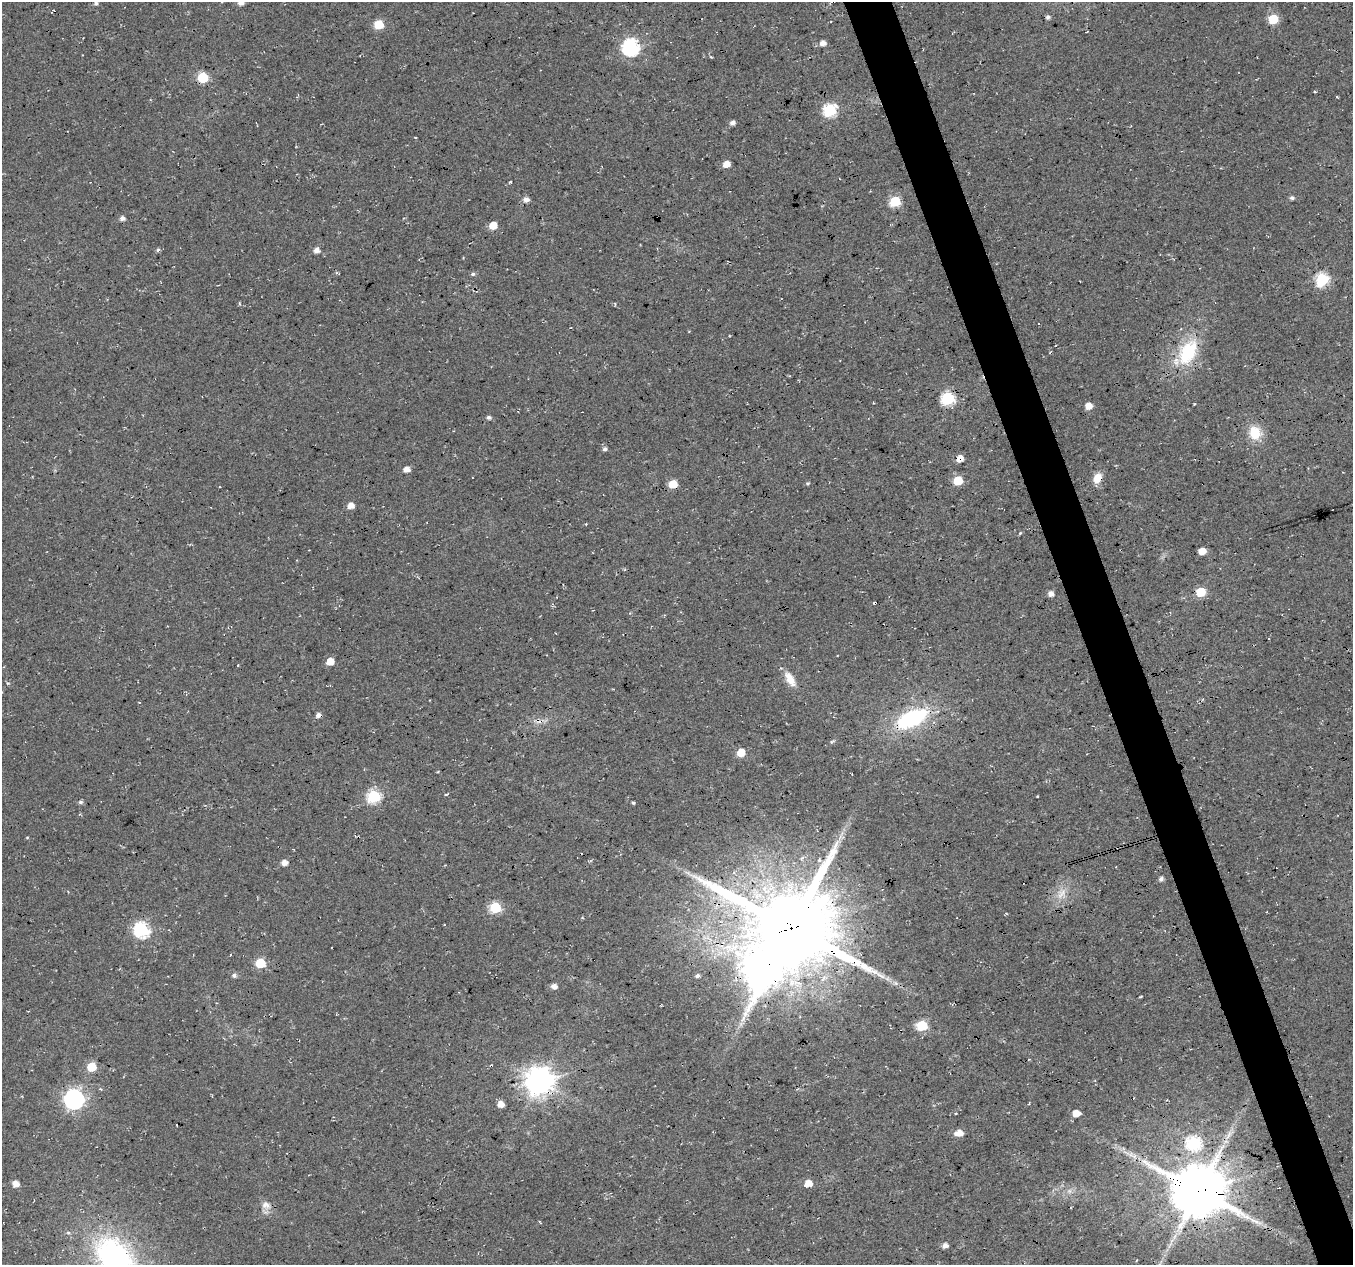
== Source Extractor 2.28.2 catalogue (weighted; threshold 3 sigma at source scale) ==
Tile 6 of 4 x 4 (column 2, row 2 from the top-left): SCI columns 1355-2705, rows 2643-3905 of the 5408 x 5234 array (HDU 1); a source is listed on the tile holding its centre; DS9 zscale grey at full resolution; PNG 1355 x 1267 px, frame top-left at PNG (2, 2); no overlay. Shown black and unused: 4% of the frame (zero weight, under 3 of 4 exposures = <1% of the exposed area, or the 3 px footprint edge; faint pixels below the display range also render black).
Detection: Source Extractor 2.28.2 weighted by HDU 2 'WHT'; one run over the whole footprint, this tile lists its part. Background 0.0181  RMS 0.0054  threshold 0.0244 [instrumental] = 3 sigma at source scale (4.5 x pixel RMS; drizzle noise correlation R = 1.50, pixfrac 1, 0.0396/0.0396 arcsec/px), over >= 5 px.
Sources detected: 88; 1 too faint to see at this stretch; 1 inside a brighter object's white glare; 7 cosmic-ray / hot-pixel residue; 2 long thin detections or spike segments (spike, bleed or trail) — not listed; the other 77 listed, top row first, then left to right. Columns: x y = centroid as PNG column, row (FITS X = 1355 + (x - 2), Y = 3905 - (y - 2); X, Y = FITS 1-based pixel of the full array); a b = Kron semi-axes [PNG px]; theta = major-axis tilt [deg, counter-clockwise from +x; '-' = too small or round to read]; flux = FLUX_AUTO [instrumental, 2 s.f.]
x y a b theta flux
96 3 5 5 - 1.1
240 3 6 5 - 3
1048 17 5 5 - 1.2
1273 19 6 6 - 26
379 25 6 6 - 20
822 43 6 5 - 3.5
630 47 7 7 - 140
711 57 5 3 - 0.59
203 78 6 6 - 34
830 110 7 6 - 68
732 122 6 5 - 2
726 164 6 5 - 5.6
1292 198 6 5 - 1.4
526 199 7 6 - 2.3
895 201 6 6 - 36
122 218 5 5 - 2.4
493 225 6 5 - 10
158 249 6 4 55 0.88
316 250 6 5 - 3.1
473 274 6 5 - 1
1322 279 7 6 - 69
1188 352 33 20 61 32
948 398 6 6 - 73
1089 406 6 6 - 5.2
489 417 6 5 - 1.4
1255 433 16 13 -71 13
605 449 5 5 - 1.6
960 458 5 5 - 6.2
406 469 5 5 - 4.3
1097 478 11 8 66 6.9
958 481 6 5 - 20
808 483 6 3 1 0.68
673 484 6 5 - 13
351 506 7 6 - 3.6
1020 533 5 3 - 0.63
1202 551 6 5 - 6.8
1201 592 6 5 - 23
1051 594 6 5 - 2.7
330 661 5 5 - 8.3
790 679 19 9 -60 7.6
139 702 3 2 - 0.35
912 719 37 18 25 50
831 742 7 4 31 0.81
741 753 6 5 - 11
446 795 5 2 - 0.71
374 796 6 6 - 69
1037 797 3 2 - 0.5
80 802 6 5 - 1.2
633 803 4 3 - 0.89
284 863 5 5 - 3.7
1161 879 5 5 - 1.7
495 908 6 6 - 45
791 928 29 25 -15 6700
142 930 7 7 - 110
260 963 6 6 - 28
760 966 10 8 -3 860
234 975 5 5 - 1.7
697 976 5 4 - 1.3
554 986 5 5 - 3.3
1141 996 3 2 - 0.54
922 1026 6 6 - 40
91 1067 6 5 - 20
539 1081 9 9 - 750
100 1089 4 4 - 0.72
74 1099 8 8 - 250
500 1104 5 5 - 5.2
1076 1113 6 5 - 7.1
959 1133 8 6 5 5
1193 1143 7 7 - 78
1131 1155 7 7 - 2.1
808 1183 6 5 - 7.8
15 1184 5 5 - 5
1069 1191 7 6 - 1.7
1198 1191 17 15 -17 3200
265 1205 12 10 -17 4
945 1245 6 5 - 2.7
114 1256 44 31 -45 120
Overlapping masked pixels (flux is a lower limit): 9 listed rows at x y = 1188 352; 948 398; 960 458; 1097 478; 673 484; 791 928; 760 966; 539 1081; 1198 1191
Isophote crosses this tile's border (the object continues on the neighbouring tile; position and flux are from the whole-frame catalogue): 2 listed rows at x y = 240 3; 114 1256